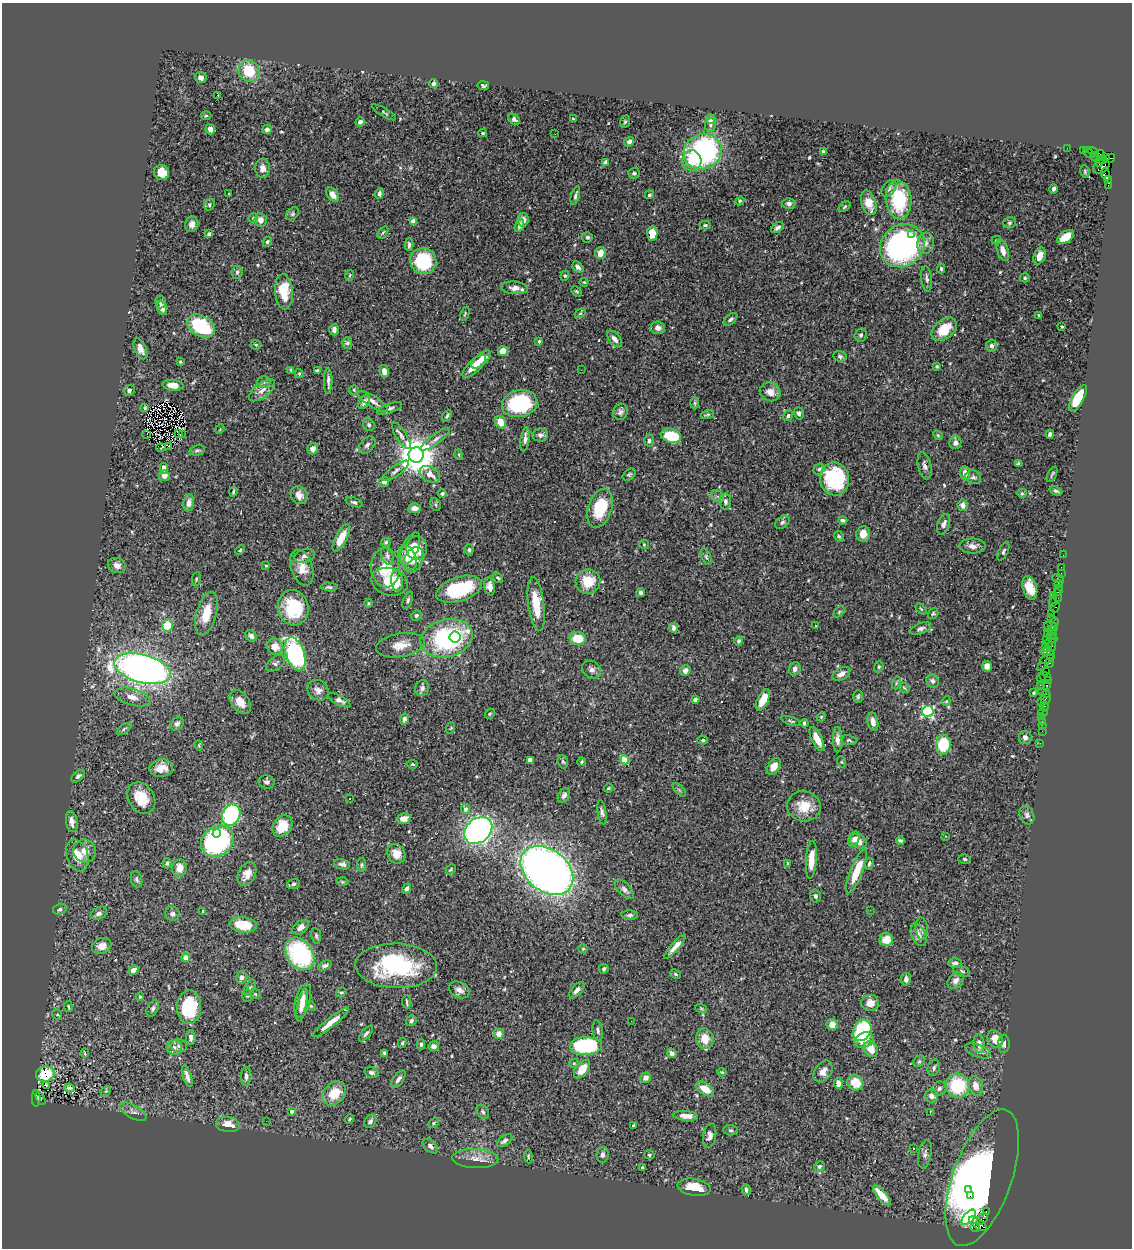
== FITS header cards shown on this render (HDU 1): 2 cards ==
NAXIS1  =                 1130
NAXIS2  =                 1246

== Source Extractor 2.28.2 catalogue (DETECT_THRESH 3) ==
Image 1130 x 1246 px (HDU 1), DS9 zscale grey, 1 PNG px = 1 image px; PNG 1134 x 1250 px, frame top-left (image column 1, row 1246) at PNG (2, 3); each listed source drawn as its Kron ellipse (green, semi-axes under 4 px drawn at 4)
Background 0.717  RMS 0.027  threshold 0.0799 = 3 sigma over >= 5 px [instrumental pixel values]
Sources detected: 541; of the 541, the 500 brightest by FLUX_AUTO listed and drawn (41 fainter detections omitted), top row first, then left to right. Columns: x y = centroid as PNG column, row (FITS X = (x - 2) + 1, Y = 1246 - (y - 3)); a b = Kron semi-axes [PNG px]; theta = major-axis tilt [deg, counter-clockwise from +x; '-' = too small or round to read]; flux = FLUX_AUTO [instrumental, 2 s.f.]
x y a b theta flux
249 71 11 10 - 55
201 77 6 5 - 6.9
433 83 5 4 - 4.2
483 86 6 4 -10 3.9
217 95 3 2 - 22
384 112 14 3 -31 2.8
206 116 5 3 - 2.1
514 119 6 5 - 4.4
573 119 4 2 - 1.8
711 119 5 4 - 8.3
360 122 4 4 - 6.9
625 122 6 4 68 2.5
710 125 7 5 86 3.8
210 129 5 4 - 9.6
267 129 5 4 - 5.6
483 133 4 3 - 2
555 134 2 2 - 2.5
629 142 5 4 - 5.6
1067 148 2 2 - 14
1083 151 2 2 - 7.8
703 152 19 17 26 320
823 152 4 3 - 3.2
1093 152 6 3 -30 50
1088 153 6 2 -48 71
1100 154 4 3 - 67
1094 157 4 3 - 470
1105 157 4 3 - 180
1110 158 5 3 - 68
1102 160 4 3 - 460
692 161 10 9 - 36
1099 162 5 3 - 460
605 163 4 3 - 21
1101 166 9 6 34 300
263 168 9 7 -88 11
1085 172 6 4 -81 2.8
162 173 8 7 - 24
634 173 6 5 - 3.3
1105 174 6 3 -73 36
1109 179 4 3 - 72
1108 185 3 2 - 11
889 188 9 6 53 6.7
1053 189 4 3 - 6.1
228 194 3 2 - 3.3
379 194 5 4 - 5.1
333 195 8 5 -54 12
575 195 9 3 74 3.8
649 195 5 4 - 3.6
899 200 19 13 -85 110
740 201 4 4 - 2.2
869 203 12 7 -72 29
789 204 6 5 - 6.2
209 205 6 5 - 3.4
845 207 7 4 39 2.5
293 214 7 5 43 3.1
253 218 5 4 - 2.6
260 220 6 6 - 9.9
523 220 7 5 84 8.4
413 221 4 4 - 25
1010 223 6 5 - 3.1
192 224 8 6 76 8.7
705 225 5 4 - 3.1
519 226 7 4 68 5.1
777 228 7 4 36 4.6
383 232 7 3 54 2.2
652 233 7 5 -86 22
209 234 4 4 - 4.8
912 234 2 2 - 34
587 237 5 5 - 4
1066 237 9 5 33 32
996 240 5 4 - 2.5
267 242 5 4 - 3.8
926 243 10 8 76 11
409 245 6 4 -89 4.6
902 246 23 20 35 430
1003 250 11 5 -72 14
600 253 6 5 - 19
1040 256 9 5 68 19
423 261 13 13 - 96
578 267 6 4 -41 6.1
941 269 5 3 - 2.9
237 272 6 5 - 3.8
349 275 5 3 - 1.8
565 276 5 4 - 2.2
1025 278 5 4 - 2.8
927 279 13 5 -83 6
584 282 4 4 - 1.8
514 288 13 6 -4 10
576 291 6 4 -44 2.1
284 292 17 9 -86 58
160 302 6 5 - 4.8
162 308 6 5 - 14
580 313 6 4 30 2.4
465 314 7 3 68 2.1
1039 315 3 3 - 2.9
730 319 8 4 41 4.4
201 326 15 10 -30 120
1062 326 3 3 - 2.6
658 328 7 6 - 9.9
944 329 14 9 40 43
334 330 6 4 -89 7.7
861 335 6 6 - 4.1
614 339 10 5 -51 8.9
539 341 4 3 - 3
347 343 6 5 - 3.9
256 345 5 5 - 2.2
991 346 6 5 - 6.3
140 349 11 6 -66 11
503 351 5 5 - 22
840 356 7 5 -12 3.6
481 360 12 5 41 16
180 362 4 3 - 1.9
474 366 15 6 44 21
937 366 3 3 - 2.3
291 370 4 4 - 2.1
581 370 2 2 - 3.5
317 371 4 4 - 4
384 371 6 4 -82 11
299 374 4 4 - 1.8
328 381 13 3 -90 6.4
264 382 7 6 - 4.4
173 385 10 5 -5 15
129 390 6 5 - 4.4
262 390 15 7 38 13
354 390 5 4 - 2.2
770 392 11 9 -25 14
1078 398 15 5 59 66
373 401 17 5 -33 10
364 402 8 5 59 7.6
695 403 6 4 -90 2.2
520 404 18 13 12 140
145 408 3 3 - 2.4
390 408 13 4 20 5.5
620 412 8 7 - 5.9
799 413 6 5 - 4
707 414 7 3 14 2.4
447 416 6 4 60 3
788 416 5 4 - 3.6
501 422 6 5 - 25
369 425 6 5 - 3.8
220 429 5 4 - 1.9
178 433 4 2 - 1.8
147 434 2 2 - 23
1050 434 4 4 - 5.1
182 435 2 2 - 3.2
540 435 8 6 7 6.3
938 435 5 4 - 2.1
401 436 15 5 -57 7.1
671 436 10 7 -17 65
435 439 18 5 36 8
525 439 12 4 82 6.1
649 441 6 5 - 4.2
955 443 6 6 - 7.1
367 445 10 6 48 6
169 446 2 2 - 2
161 448 5 2 - 5.2
313 449 6 5 - 10
197 450 8 5 10 3.5
416 455 7 7 - 4700
459 455 5 3 - 1.8
1019 463 4 3 - 2.5
925 466 14 6 -76 7.7
164 468 5 4 - 15
819 469 6 5 - 4.2
396 471 16 5 36 7.3
965 473 7 5 -85 13
430 474 11 7 -33 16
1052 474 8 2 64 2.3
629 475 7 5 38 3.1
164 476 5 5 - 13
973 477 8 7 - 5.4
835 479 16 14 -81 140
384 482 5 5 - 6.9
1056 491 7 4 -22 3.6
233 492 5 2 - 2.5
442 493 4 3 - 3.6
1022 493 5 4 - 2.1
299 495 9 8 - 12
717 496 7 5 -34 4.2
354 502 9 4 -21 4.1
725 502 8 6 -88 5
189 503 8 5 80 8.9
436 505 7 5 -72 2.9
963 505 6 5 - 8.3
415 508 6 5 - 11
600 508 20 11 72 77
843 520 4 3 - 3.5
782 522 8 5 39 4.3
944 524 11 5 69 7.3
863 534 7 7 - 19
839 536 6 4 -62 2.2
341 538 15 6 63 31
386 542 5 4 - 3.2
644 544 5 4 - 2
972 546 13 7 0 12
410 548 17 7 65 25
417 548 12 10 -89 22
240 550 5 4 - 2.1
469 550 5 4 - 3.8
1003 551 10 4 65 3.7
387 555 9 6 -74 4.9
1063 555 2 2 - 14
305 556 10 6 16 7.6
408 557 13 8 -66 20
706 557 9 4 -66 4
414 560 13 9 65 31
117 565 9 7 -22 11
266 566 3 3 - 1.9
1061 567 2 2 - 25
302 568 18 10 -72 22
385 568 20 14 -86 52
1061 573 2 2 - 26
498 578 6 3 -37 2.1
1058 578 6 2 -18 81
196 579 7 3 82 2
397 581 10 6 -84 10
390 582 18 13 -13 44
588 582 12 12 - 44
1058 584 3 3 - 80
329 587 8 4 -5 3.6
489 587 9 5 -83 9.9
1030 588 12 7 -73 34
459 589 24 12 18 110
1058 590 6 3 65 99
641 592 4 3 - 4.7
1053 595 3 2 - 37
1058 595 7 3 -80 81
408 600 9 4 69 4.1
1052 602 3 3 - 69
368 603 4 3 - 2
536 604 27 8 -83 41
1055 607 5 4 - 64
293 608 18 15 -76 81
921 609 6 4 -45 1.9
839 612 7 4 46 2.2
933 613 6 5 - 2.7
1051 613 2 2 - 58
206 614 22 10 75 40
416 615 5 5 - 3.3
1051 618 3 2 - 34
1054 622 4 3 - 68
167 625 6 5 - 44
815 625 3 3 - 3.9
1051 626 7 5 -12 210
673 628 5 3 - 6
921 629 11 5 21 5.5
1051 630 4 3 - 100
1049 633 5 4 - 100
1053 635 5 3 - 130
251 636 6 5 - 5.4
455 637 5 5 - 26
446 638 26 18 14 250
578 638 8 6 2 42
1052 638 5 4 - 130
1046 640 2 2 - 27
739 641 4 4 - 4.3
1048 643 2 2 - 37
400 645 24 12 10 27
1052 645 6 3 79 150
275 646 8 7 - 19
1046 648 4 3 - 100
1047 652 7 3 -4 85
295 654 17 9 -70 300
1051 655 4 2 - 33
1047 659 7 3 19 160
276 663 11 6 36 4.8
1050 663 5 3 - 78
987 666 5 5 - 8.2
1042 666 2 2 - 12
879 667 6 4 69 2.4
143 669 29 14 -15 1000
795 669 7 5 65 7.2
592 670 10 8 -29 7.9
685 670 5 5 - 9.6
1046 671 2 2 - 30
841 674 9 6 29 9
1045 676 6 4 -23 100
1041 678 4 2 - 76
1048 680 3 2 - 58
933 681 7 6 - 5.7
896 683 6 4 71 2.7
1040 685 3 2 - 96
1047 685 3 3 - 61
422 688 8 7 - 7
904 688 6 4 -32 2.5
318 690 11 9 -37 11
1043 692 4 3 - 85
1034 693 4 3 - 2
1046 694 3 3 - 37
132 697 18 8 -15 17
858 697 6 5 - 3.2
1046 697 7 4 82 140
339 700 12 5 -27 6.9
695 700 4 4 - 3.7
763 700 12 5 63 29
946 701 5 4 - 2.3
240 702 13 8 -52 19
1041 702 2 2 - 200
1044 707 5 3 - 72
928 711 5 5 - 280
1043 712 5 3 - 22
490 714 5 4 - 2.1
1041 716 2 2 - 12
821 717 5 3 - 1.9
404 719 6 4 77 5.7
791 721 10 3 -19 3
1043 721 3 3 - 120
873 722 9 5 -79 9.2
804 723 4 3 - 3.6
177 724 7 6 - 6.1
1042 726 2 2 - 9.8
451 728 6 3 71 1.8
124 729 8 4 36 3.5
1042 731 2 2 - 19
1025 737 7 6 - 6.8
817 739 13 5 -64 23
703 740 5 4 - 2.5
838 740 13 5 -89 8.8
849 740 8 4 -9 2.9
1040 743 2 2 - 8.5
943 745 10 7 86 72
199 746 5 3 - 1.8
530 760 4 4 - 23
625 760 4 4 - 55
563 762 7 5 -71 3.3
582 762 4 3 - 2.4
842 762 5 3 - 1.9
413 764 5 4 - 2.2
774 767 9 5 60 16
161 768 12 9 6 19
78 776 8 4 40 5.5
267 782 8 6 -12 5.3
608 788 5 3 - 1.9
679 790 8 3 -45 2.8
564 795 8 5 58 6.7
141 798 16 13 -59 45
350 799 3 3 - 1.9
804 806 17 15 -12 34
465 809 5 4 - 7.3
602 812 12 4 -82 4.8
231 815 11 9 65 190
1027 815 9 7 -67 6.2
404 818 7 5 15 15
72 822 11 5 -81 11
282 826 11 9 53 42
478 830 15 12 38 720
217 833 4 3 - 20
946 836 3 3 - 4.3
854 839 8 5 67 7.6
217 841 17 14 40 310
858 841 9 6 -30 19
900 841 4 3 - 4
85 851 12 11 - 16
396 854 10 8 -64 18
77 855 16 10 -73 27
964 859 6 4 -15 2.9
811 860 19 5 86 30
167 863 5 4 - 3.1
788 863 4 2 - 2.1
342 864 8 5 -11 5.6
869 864 6 4 76 3.6
361 865 7 4 84 2.9
179 868 8 7 - 16
451 869 5 3 - 2.1
547 870 29 21 -39 1400
856 871 23 6 68 47
247 874 13 8 63 18
137 879 8 5 -73 4.6
342 882 6 4 -2 2.4
293 884 7 5 17 3.4
407 889 5 4 - 5.5
624 889 12 6 -46 7.3
815 896 6 5 - 4.7
60 909 7 5 15 3.9
870 910 3 2 - 2.9
203 911 3 3 - 3.1
99 913 8 6 26 6.6
172 914 7 7 - 4.9
630 915 8 4 -3 4.1
243 925 14 7 -7 58
301 927 9 6 36 9.2
922 929 11 6 -85 5.3
919 935 12 7 -66 10
316 936 8 5 -82 3.4
886 939 6 6 - 25
102 946 10 8 19 12
675 947 16 4 49 12
583 949 4 4 - 2
300 954 18 13 -55 210
186 958 4 4 - 37
955 963 7 5 2 5.9
325 966 7 4 26 4.7
396 966 41 22 -1 180
604 969 5 4 - 3.9
134 970 5 4 - 13
962 971 8 5 -16 3.5
675 974 6 4 -29 2.7
242 977 6 5 - 6.2
906 979 6 5 - 6.6
956 980 9 7 43 8.4
250 987 9 4 62 3.7
459 990 11 7 -25 9.2
577 990 10 5 48 7.2
341 992 5 4 - 2.5
255 994 5 4 - 2.7
247 996 6 5 - 2.9
140 997 4 3 - 2
303 1001 17 7 75 21
407 1002 6 2 -85 2.9
870 1003 9 8 - 14
302 1005 16 5 78 16
311 1006 6 3 -44 2.2
68 1007 5 3 - 2.1
189 1007 17 12 88 84
153 1008 8 5 63 4.7
701 1008 6 4 -19 2.2
57 1014 5 4 - 2.7
411 1021 5 5 - 3.8
631 1021 2 2 - 3
331 1022 23 4 38 21
832 1024 5 5 - 17
862 1030 11 8 64 140
598 1031 10 5 -81 5.7
366 1034 9 4 49 4.3
499 1034 5 5 - 16
191 1038 7 5 89 6.7
705 1039 10 8 -77 25
995 1039 9 7 -62 25
864 1040 10 7 25 29
402 1043 5 4 - 2.7
421 1044 5 4 - 2.8
979 1044 9 5 -82 11
1004 1044 9 5 86 6.2
179 1046 8 6 -12 6.5
434 1046 5 5 - 7.8
586 1046 16 9 1 180
174 1047 7 7 - 6.5
871 1049 8 7 - 20
978 1051 13 6 -23 7.6
85 1053 4 2 - 2.5
384 1053 4 3 - 3.1
672 1053 5 4 - 4.4
919 1061 6 5 - 3
574 1063 5 4 - 2.2
934 1068 8 6 72 5
582 1069 11 6 53 30
823 1071 12 8 54 13
722 1072 4 4 - 2.1
371 1073 7 5 -14 4.3
45 1074 9 7 15 44
187 1076 11 4 -73 8.5
246 1076 9 5 88 6.5
646 1078 5 5 - 8.8
398 1079 10 5 55 6.5
855 1083 8 7 - 35
838 1084 5 4 - 11
46 1085 3 2 - 2.1
957 1086 12 12 - 97
976 1086 10 7 -75 16
69 1088 5 3 - 2.3
939 1088 8 6 30 5.5
705 1089 10 6 -33 26
106 1091 6 4 45 2.3
334 1093 13 10 45 41
932 1096 6 6 - 8.7
36 1098 8 3 -89 410
41 1099 7 3 -62 160
133 1112 14 6 -29 8.2
292 1112 4 3 - 7.2
483 1112 7 5 -57 4.8
930 1112 3 3 - 1.9
686 1116 12 5 -4 14
349 1119 5 4 - 2.2
266 1121 2 2 - 2.7
370 1121 7 5 48 5
434 1123 5 4 - 2.5
228 1124 12 7 -9 20
633 1126 3 2 - 2.3
731 1130 7 5 -3 3.7
710 1136 12 6 80 9.5
505 1141 9 4 34 5.3
430 1146 9 5 -41 6
914 1148 3 2 - 2.3
925 1154 14 6 79 7.4
602 1155 8 6 83 5.8
649 1155 5 4 - 2.7
528 1157 7 4 -86 2.4
475 1159 23 9 -2 20
819 1166 5 5 - 4.3
642 1168 3 3 - 3.2
982 1178 72 29 70 1600
694 1187 17 8 -9 31
968 1189 3 3 - 33
746 1190 5 4 - 6.2
882 1195 12 4 -49 29
970 1195 2 2 - 570
986 1212 4 2 - 49
969 1217 9 5 49 110
982 1219 6 4 49 400
978 1224 10 5 -36 670
975 1227 5 3 - 130
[41 fainter detections neither listed nor drawn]